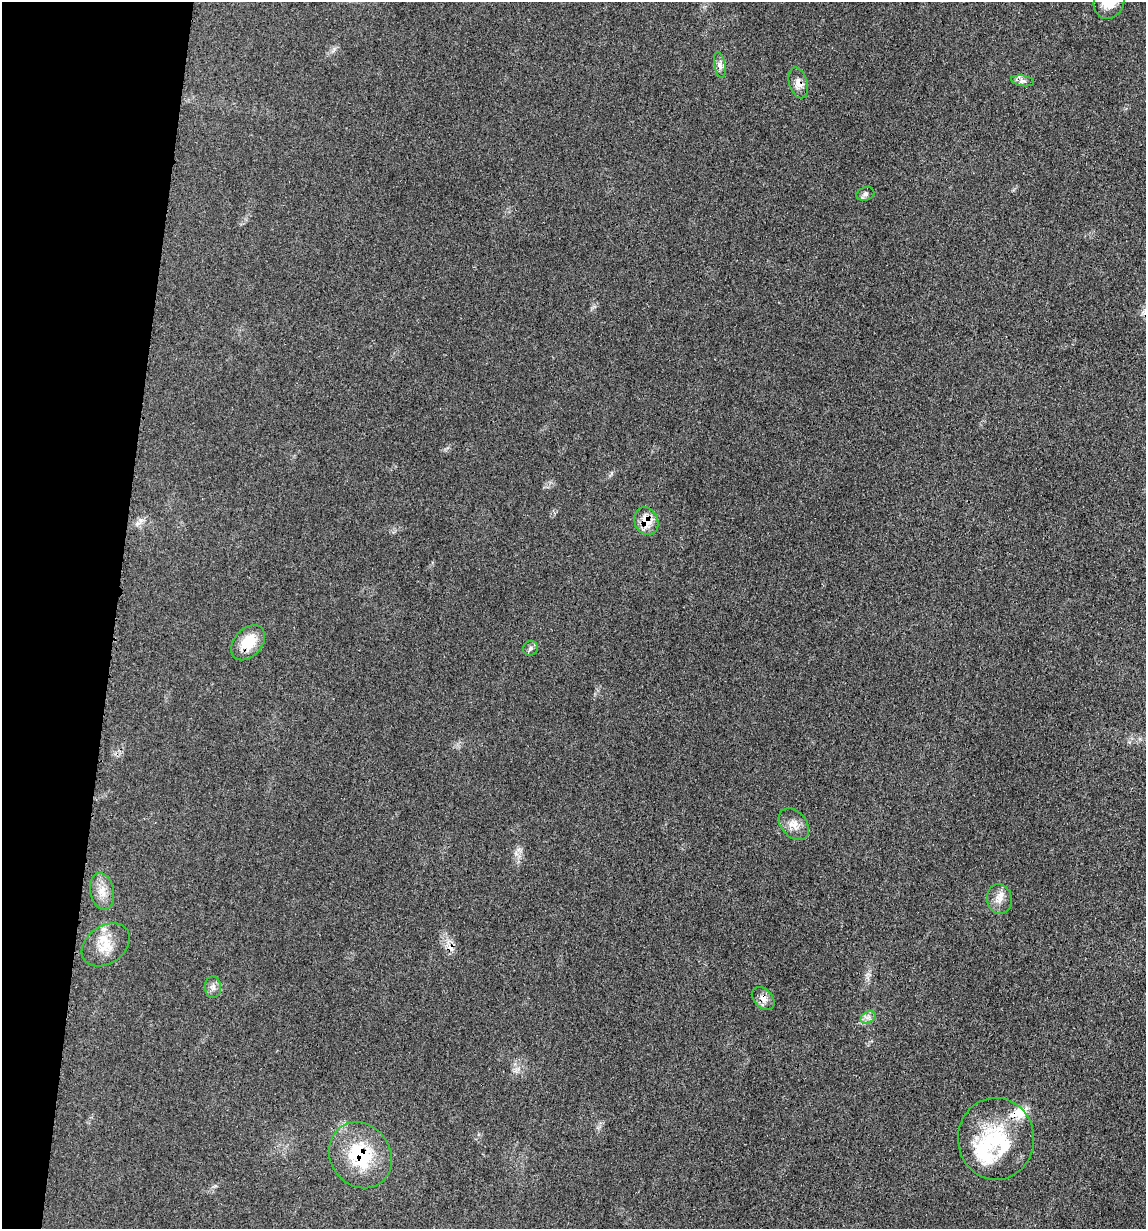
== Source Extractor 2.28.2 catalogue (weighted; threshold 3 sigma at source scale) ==
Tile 9 of 4 x 4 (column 1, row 3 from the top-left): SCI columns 248-1391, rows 1244-2470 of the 4948 x 4938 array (HDU 1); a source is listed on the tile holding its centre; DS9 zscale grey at full resolution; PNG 1148 x 1231 px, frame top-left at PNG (2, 2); each listed source drawn as its Kron ellipse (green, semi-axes under 4 px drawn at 4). Shown black and unused: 10% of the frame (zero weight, under 3 of 4 exposures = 2% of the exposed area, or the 3 px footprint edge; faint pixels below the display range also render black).
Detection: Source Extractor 2.28.2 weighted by HDU 2 'WHT'; one run over the whole footprint, this tile lists its part. Background 0.0527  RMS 0.0059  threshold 0.0265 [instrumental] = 3 sigma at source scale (4.5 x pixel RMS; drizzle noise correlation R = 1.50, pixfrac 1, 0.05/0.05 arcsec/px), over >= 5 px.
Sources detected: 23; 1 inside a brighter object's white glare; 1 cosmic-ray / hot-pixel residue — neither listed nor drawn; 4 inside a brighter listed object's ellipse — not listed separately; the other 17 listed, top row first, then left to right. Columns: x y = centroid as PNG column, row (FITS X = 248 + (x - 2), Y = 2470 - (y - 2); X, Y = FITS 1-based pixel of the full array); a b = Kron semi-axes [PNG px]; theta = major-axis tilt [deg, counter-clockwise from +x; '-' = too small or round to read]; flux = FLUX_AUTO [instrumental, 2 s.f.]
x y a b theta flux
1109 2 18 15 66 12
720 65 13 5 -79 2.6
1022 81 11 5 -8 2.1
798 83 16 9 -73 4.2
865 194 9 6 17 1.8
646 521 14 11 -64 10
248 643 20 14 48 15
530 648 8 7 - 1.6
794 824 18 12 -48 6.2
102 891 19 11 -79 7.1
999 899 15 12 -83 5.7
106 945 26 19 35 13
213 987 11 8 -87 2.6
763 998 13 9 -46 4
868 1017 8 5 30 2.3
996 1139 41 38 -89 43
360 1155 34 30 -56 38
Overlapping masked pixels (flux is a lower limit): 5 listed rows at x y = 798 83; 646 521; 248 643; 763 998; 360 1155
Isophote crosses this tile's border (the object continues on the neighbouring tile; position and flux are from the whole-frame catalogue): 1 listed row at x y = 1109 2